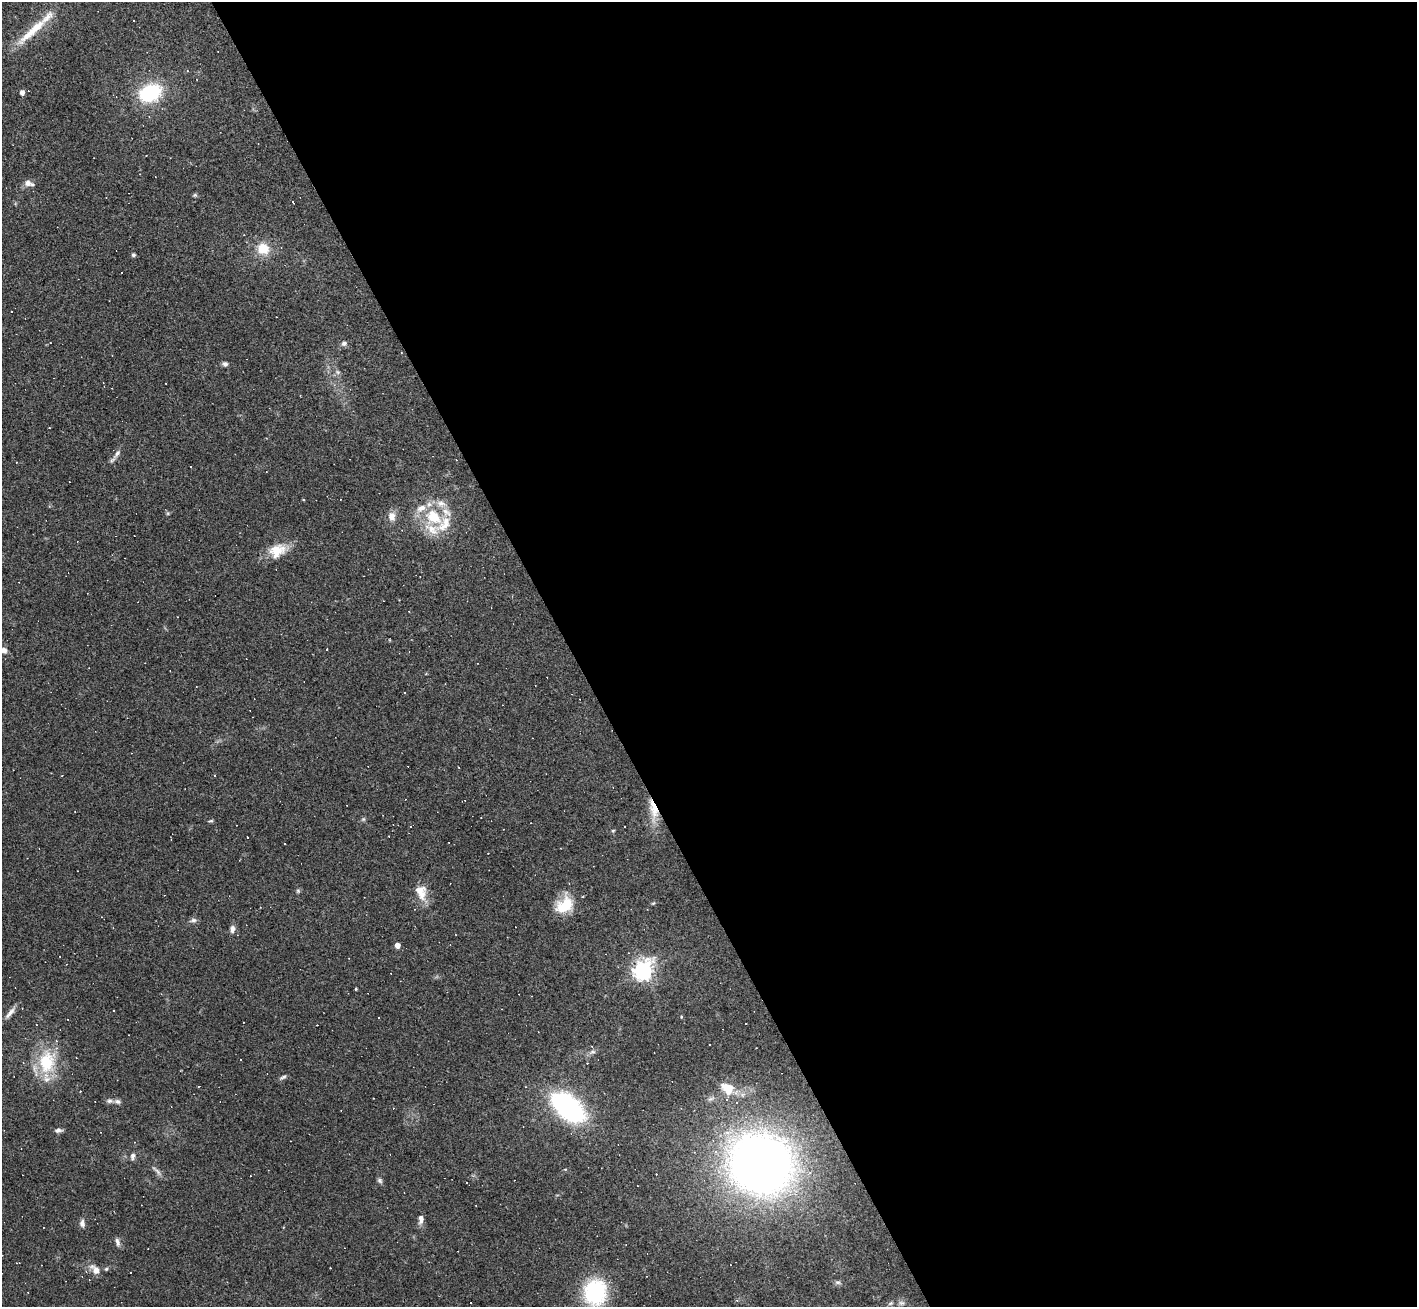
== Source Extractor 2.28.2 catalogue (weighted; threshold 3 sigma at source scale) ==
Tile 8 of 4 x 4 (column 4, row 2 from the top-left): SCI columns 4247-5661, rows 2759-4063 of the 5661 x 5650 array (HDU 1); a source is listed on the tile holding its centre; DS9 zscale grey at full resolution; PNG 1419 x 1309 px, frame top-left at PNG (2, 2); no overlay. Shown black and unused: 60% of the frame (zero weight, under 3 of 4 exposures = <1% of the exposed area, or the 3 px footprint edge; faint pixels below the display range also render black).
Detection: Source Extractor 2.28.2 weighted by HDU 2 'WHT'; one run over the whole footprint, this tile lists its part. Background 0.0685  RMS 0.0052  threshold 0.0234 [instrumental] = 3 sigma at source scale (4.5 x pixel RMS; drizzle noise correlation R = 1.50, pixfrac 1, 0.05/0.05 arcsec/px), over >= 5 px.
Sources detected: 106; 28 cosmic-ray / hot-pixel residue — not listed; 13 inside a brighter listed object's ellipse — not listed separately; the other 65 listed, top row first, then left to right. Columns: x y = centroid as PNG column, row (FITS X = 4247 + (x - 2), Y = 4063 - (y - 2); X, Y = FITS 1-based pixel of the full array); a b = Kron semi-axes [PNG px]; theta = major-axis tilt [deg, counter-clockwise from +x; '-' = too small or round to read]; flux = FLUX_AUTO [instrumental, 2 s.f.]
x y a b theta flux
29 34 43 9 42 13
187 71 3 3 - 0.7
22 92 4 4 - 2.9
150 93 19 13 25 43
28 183 10 9 - 2.6
195 195 6 5 - 0.8
293 202 3 2 - 0.33
263 249 14 13 - 9.8
133 255 4 4 - 1.2
344 343 7 7 - 1.6
225 364 7 6 - 1.4
338 372 6 6 - 1.1
49 428 2 2 - 0.36
117 454 16 5 54 2.4
392 516 12 9 -81 3.9
433 517 25 19 -41 22
276 551 24 17 35 11
4 650 9 7 -24 2.5
404 693 3 2 - 0.55
653 809 31 10 -78 10
363 819 6 5 - 0.84
210 821 7 3 11 0.73
625 826 2 2 - 0.39
613 831 5 4 - 0.54
389 836 3 2 - 0.32
247 837 3 2 - 0.33
419 890 17 13 21 5.9
298 891 6 5 - 0.76
653 903 6 3 36 0.6
564 905 23 16 37 14
193 920 9 6 6 1.5
232 929 9 6 80 2.4
397 945 4 4 - 3.5
643 971 8 7 - 240
356 989 3 3 - 0.44
10 1013 19 6 50 3
379 1017 2 2 - 0.42
681 1017 4 3 - 0.39
746 1023 2 2 - 0.38
592 1046 4 3 - 0.49
592 1052 10 5 25 1.5
47 1062 30 21 86 26
587 1063 2 2 - 0.29
283 1077 10 5 23 1.2
199 1086 3 2 - 0.36
727 1088 18 12 -37 9.8
117 1102 9 6 -17 1.6
568 1107 26 15 -41 110
58 1130 9 5 4 1.6
133 1156 9 6 78 1.6
760 1164 49 44 -29 450
565 1169 5 3 - 0.44
157 1171 20 4 -43 1.9
380 1180 8 6 -47 1.1
421 1219 12 6 -90 2.7
82 1223 9 6 -89 2.1
118 1242 11 5 -73 1.8
95 1269 16 9 -45 4.2
106 1269 5 4 - 0.71
838 1282 8 6 -2 1.2
28 1292 3 2 - 0.39
595 1292 23 21 89 46
737 1300 5 4 - 0.61
901 1303 8 6 -1 1.6
890 1304 6 4 20 0.82
Overlapping masked pixels (flux is a lower limit): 1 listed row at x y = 653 809
Isophote crosses this tile's border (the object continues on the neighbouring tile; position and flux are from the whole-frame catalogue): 1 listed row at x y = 4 650